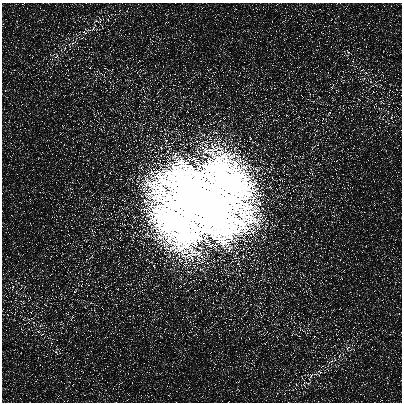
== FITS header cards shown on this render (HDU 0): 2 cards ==
NAXIS1  =                  400
NAXIS2  =                  400

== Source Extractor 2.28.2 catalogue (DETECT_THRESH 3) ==
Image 400 x 400 px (HDU 0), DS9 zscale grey, 1 PNG px = 1 image px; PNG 404 x 404 px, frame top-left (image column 1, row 400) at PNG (2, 3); no overlay
Background 974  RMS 1600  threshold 4790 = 3 sigma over >= 5 px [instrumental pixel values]
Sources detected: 40; all 40 listed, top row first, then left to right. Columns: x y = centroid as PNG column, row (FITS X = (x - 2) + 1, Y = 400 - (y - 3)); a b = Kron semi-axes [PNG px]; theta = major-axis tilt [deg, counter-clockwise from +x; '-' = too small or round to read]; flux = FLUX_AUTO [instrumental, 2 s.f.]
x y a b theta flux
101 24 16 4 -56 5.4e+05
94 27 18 6 62 7.6e+05
88 30 16 6 -11 5.4e+05
84 32 7 5 -38 2.7e+05
72 43 19 6 33 9.1e+05
65 48 6 5 - 3.2e+05
348 52 8 4 -54 2.4e+05
56 56 10 8 82 6.9e+05
52 59 5 4 - 2.1e+05
362 70 6 3 19 1.6e+05
366 73 6 4 -18 2.1e+05
102 74 12 3 -35 3.1e+05
364 79 7 4 45 2.9e+05
374 85 12 6 10 4.9e+05
332 86 12 4 63 3.0e+05
382 102 10 4 -23 3.3e+05
329 113 9 4 58 2.6e+05
392 117 8 4 80 2.2e+05
202 202 43 35 -1 3.3e+09
12 287 8 4 80 2.3e+05
75 291 9 4 58 2.6e+05
16 292 7 4 -73 1.9e+05
22 302 11 4 -27 3.5e+05
67 313 6 5 - 2.1e+05
72 318 12 4 63 3.1e+05
30 319 12 6 10 5.3e+05
40 325 7 4 45 2.9e+05
302 330 12 3 -35 3.1e+05
38 331 6 4 -18 2.1e+05
42 334 6 3 19 1.6e+05
352 345 5 4 - 2.0e+05
348 348 10 7 82 6.7e+05
56 352 8 4 -54 2.5e+05
332 361 19 6 33 9.1e+05
322 366 6 4 21 1.9e+05
320 372 7 5 -38 2.8e+05
317 374 18 6 -8 6.4e+05
311 376 8 5 68 3.6e+05
303 380 16 4 -56 4.9e+05
308 383 12 8 -10 7.0e+05